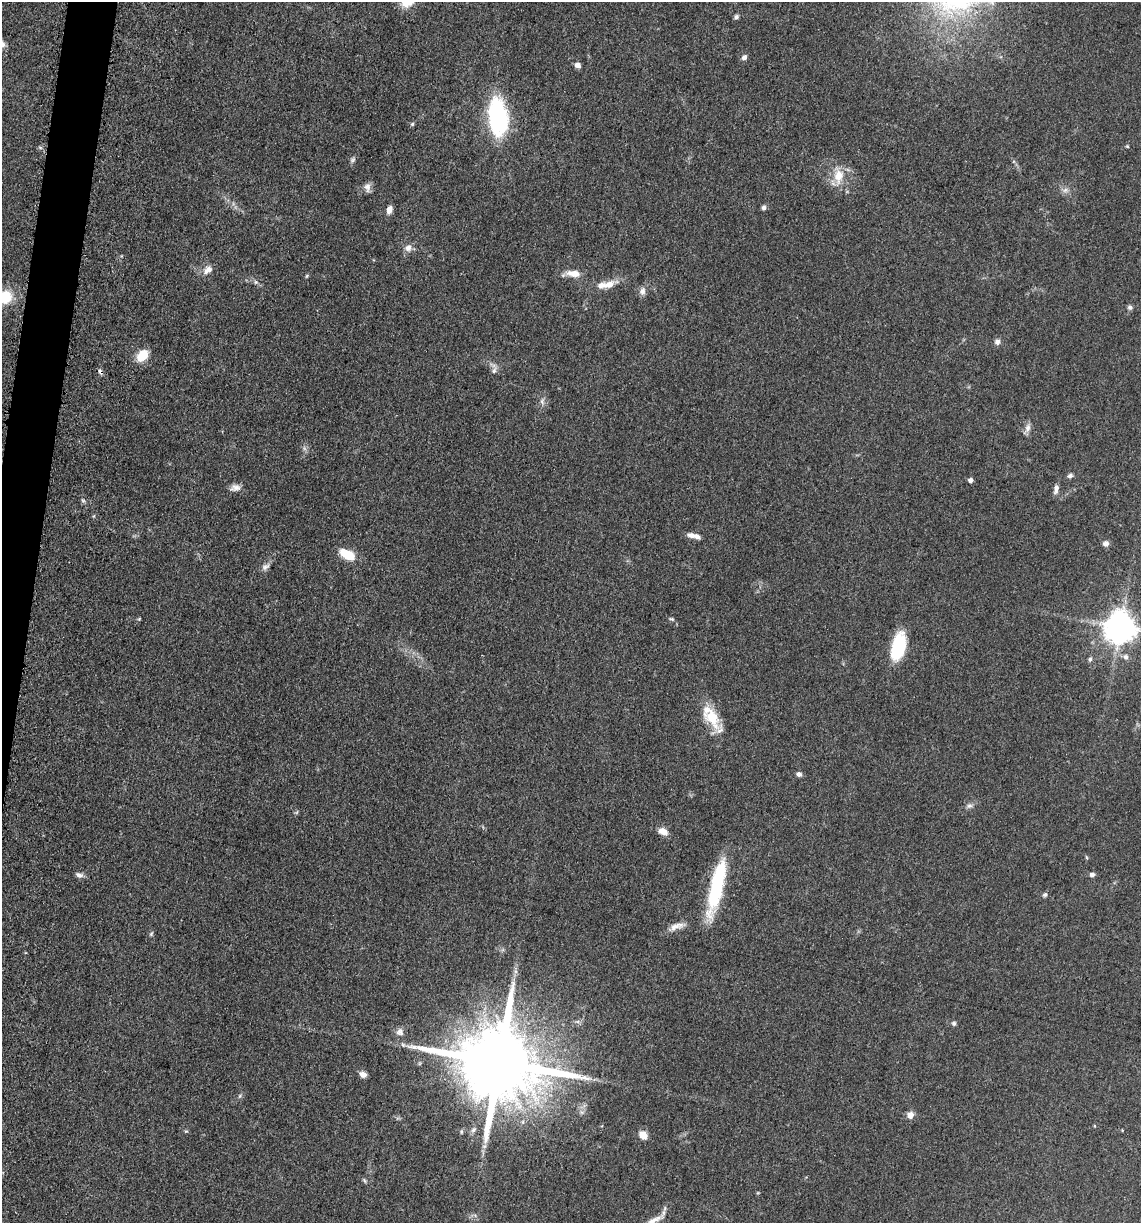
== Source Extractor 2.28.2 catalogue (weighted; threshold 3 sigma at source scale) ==
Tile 7 of 4 x 4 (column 3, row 2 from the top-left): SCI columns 2525-3663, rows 2465-3685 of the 4980 x 4922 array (HDU 1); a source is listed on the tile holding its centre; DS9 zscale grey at full resolution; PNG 1143 x 1225 px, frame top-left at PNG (2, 2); no overlay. Shown black and unused: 2% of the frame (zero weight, under 3 of 5 exposures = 4% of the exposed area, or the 3 px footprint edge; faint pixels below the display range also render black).
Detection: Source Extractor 2.28.2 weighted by HDU 2 'WHT'; one run over the whole footprint, this tile lists its part. Background 0.0565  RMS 0.0059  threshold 0.0265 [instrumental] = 3 sigma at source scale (4.5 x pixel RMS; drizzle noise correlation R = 1.50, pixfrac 1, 0.05/0.05 arcsec/px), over >= 5 px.
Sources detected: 69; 2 inside a brighter object's white glare — not listed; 4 inside a brighter listed object's ellipse — not listed separately; the other 63 listed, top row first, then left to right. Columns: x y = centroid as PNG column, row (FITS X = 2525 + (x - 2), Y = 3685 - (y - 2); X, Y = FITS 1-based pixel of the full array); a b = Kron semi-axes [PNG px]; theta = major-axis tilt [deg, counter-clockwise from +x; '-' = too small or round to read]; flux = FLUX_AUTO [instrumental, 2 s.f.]
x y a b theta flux
736 17 6 5 - 1.3
744 57 7 6 - 2.2
578 65 7 6 - 2.6
498 117 31 15 -82 89
412 124 5 5 - 0.91
1127 146 4 3 - 0.65
353 160 9 6 40 1.4
838 176 20 12 81 11
367 187 11 9 -83 3
1065 190 8 6 45 2
764 208 7 5 86 1.6
389 210 9 6 70 3.6
408 248 9 8 - 3.4
207 270 15 10 37 4.5
573 273 17 8 -7 6.8
307 276 6 4 88 0.68
256 282 6 5 - 1.2
609 284 14 9 28 5.8
642 291 10 8 76 3
4 297 14 12 2 20
1130 307 6 5 - 1.5
997 342 7 7 - 2.4
142 355 12 9 46 13
494 370 10 5 65 1.8
100 371 8 5 -72 1.7
542 401 9 6 -89 1.9
1028 428 12 7 70 3.1
1070 476 7 5 16 1.6
970 480 5 4 - 2.6
235 488 14 8 9 3.4
1056 489 12 5 79 2.9
691 535 12 7 -4 3.9
1106 543 7 7 - 2.4
347 554 16 8 -27 15
266 567 13 7 38 2.5
139 619 5 3 - 0.58
671 619 7 4 -25 0.99
1120 627 9 9 - 1000
899 645 23 13 83 30
1126 657 8 7 - 2
1090 659 6 5 - 1.2
712 717 28 17 -58 17
799 774 6 6 - 1.8
969 806 8 7 - 1.9
663 831 10 7 -23 5.3
1086 857 6 3 -71 0.66
79 875 11 6 -20 2.2
1092 875 6 6 - 1.7
716 887 53 13 78 51
1045 894 7 6 - 1.2
677 926 22 8 16 5.1
151 934 7 4 60 0.92
954 1023 6 5 - 1.2
400 1032 11 10 - 3.1
499 1063 22 18 -14 10000
363 1074 9 7 -35 2.9
910 1115 8 8 - 3.6
473 1130 8 6 45 1.8
186 1131 5 4 - 0.69
643 1135 9 7 -53 6.6
484 1146 6 6 - 1.4
364 1180 7 4 -59 0.91
654 1220 25 8 26 6.2
Overlapping masked pixels (flux is a lower limit): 1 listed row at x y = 100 371
Isophote crosses this tile's border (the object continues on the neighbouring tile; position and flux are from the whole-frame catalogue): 3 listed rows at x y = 4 297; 1120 627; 654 1220